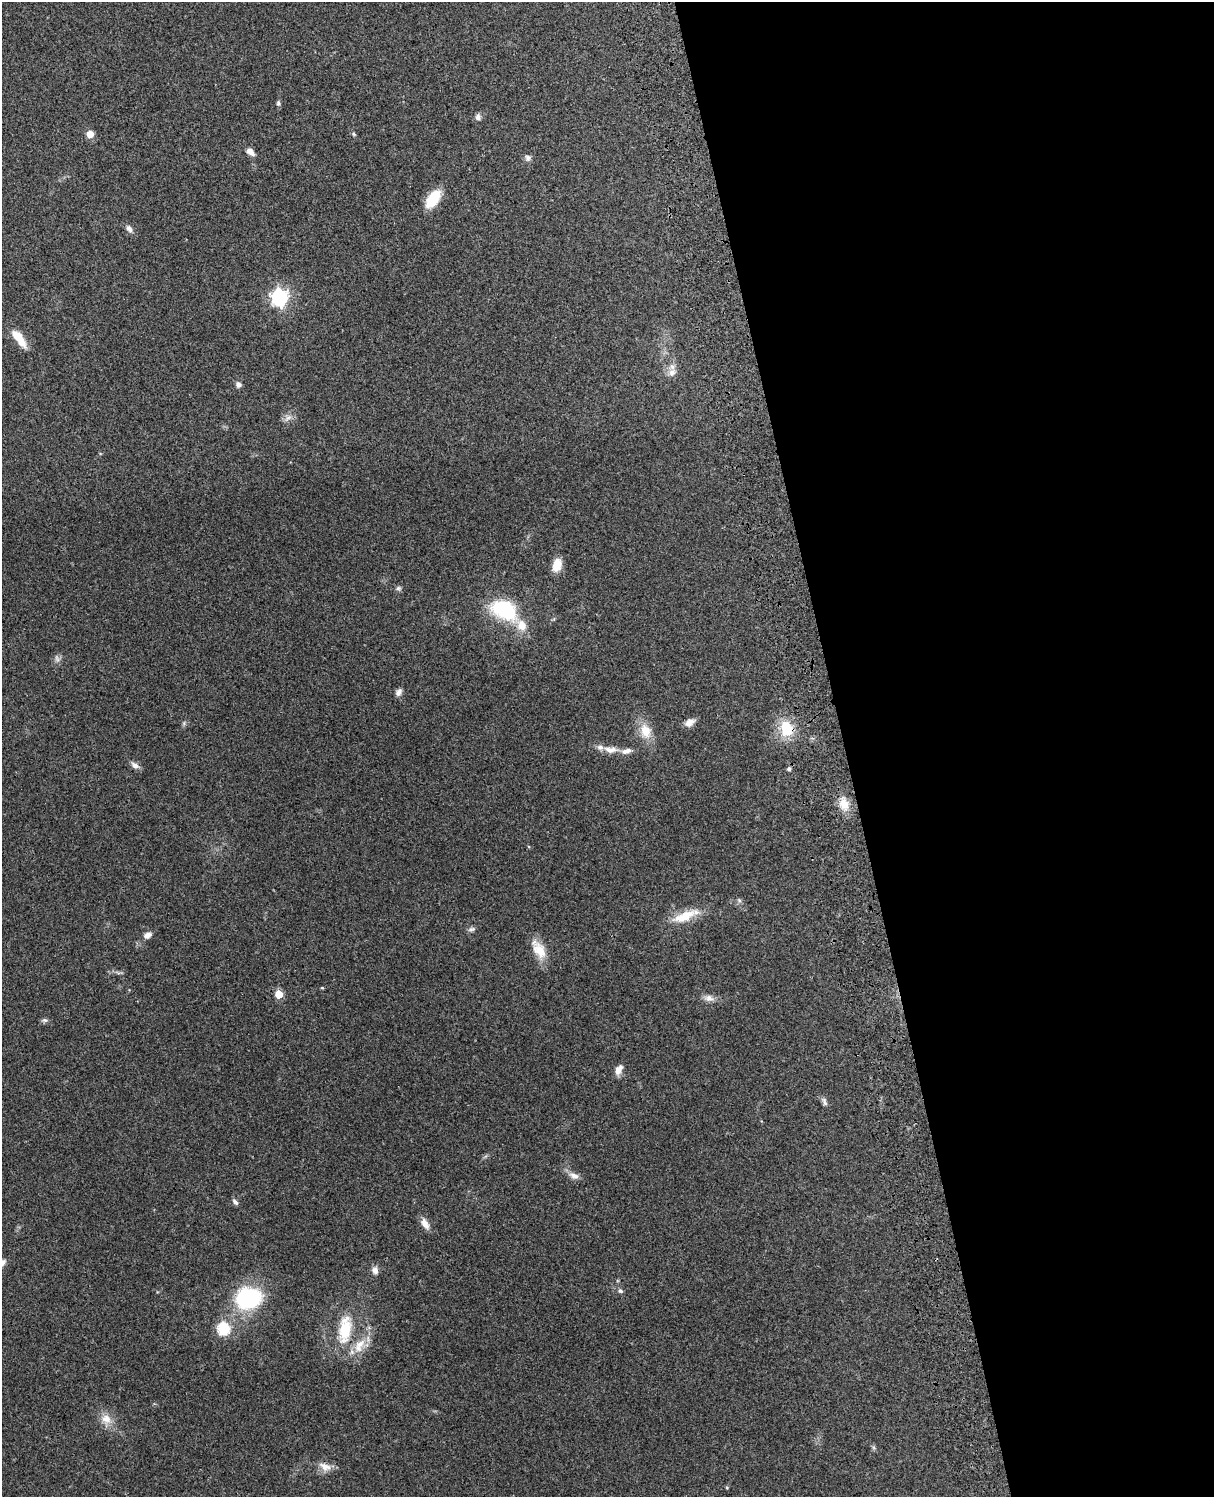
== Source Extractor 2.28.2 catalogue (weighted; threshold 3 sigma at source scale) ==
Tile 8 of 4 x 3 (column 4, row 2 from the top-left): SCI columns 3755-4966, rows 1660-3154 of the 5087 x 4927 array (HDU 1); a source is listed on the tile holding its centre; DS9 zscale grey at full resolution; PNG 1216 x 1499 px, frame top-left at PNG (2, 2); no overlay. Shown black and unused: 31% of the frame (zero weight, under 3 of 4 exposures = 6% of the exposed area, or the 3 px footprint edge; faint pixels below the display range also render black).
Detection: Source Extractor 2.28.2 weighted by HDU 2 'WHT'; one run over the whole footprint, this tile lists its part. Background 0.233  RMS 0.0086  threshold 0.0387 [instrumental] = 3 sigma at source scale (4.5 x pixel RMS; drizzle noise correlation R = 1.50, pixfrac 1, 0.05/0.05 arcsec/px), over >= 5 px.
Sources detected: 53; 1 too faint to see at this stretch — not listed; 4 inside a brighter listed object's ellipse — not listed separately; the other 48 listed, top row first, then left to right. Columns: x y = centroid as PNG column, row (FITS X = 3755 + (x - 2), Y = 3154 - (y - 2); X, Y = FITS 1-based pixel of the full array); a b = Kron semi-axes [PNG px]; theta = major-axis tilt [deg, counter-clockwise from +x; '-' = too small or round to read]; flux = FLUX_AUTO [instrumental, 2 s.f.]
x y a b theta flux
278 103 7 5 -69 1.6
478 117 8 7 - 3
90 134 5 5 - 14
354 134 6 5 - 1.2
250 152 10 6 -42 5.4
528 158 9 8 - 2.8
433 199 17 10 55 29
129 229 10 6 -53 3.5
279 297 7 7 - 270
19 338 26 9 -53 14
672 373 13 9 61 5.9
238 385 7 7 - 2.9
288 417 10 6 33 3.6
557 565 13 8 76 14
398 588 7 6 - 1.9
505 610 28 17 -27 62
398 692 10 7 58 3.4
689 722 13 8 28 5.8
786 729 17 13 -75 27
645 731 19 14 -73 15
610 750 20 8 -3 8.5
135 765 13 6 -35 3.9
789 769 5 5 - 2.2
844 804 17 12 -74 12
739 900 6 4 -45 1.5
685 916 38 11 22 20
471 929 11 6 6 2.3
147 935 9 7 28 4.5
539 949 27 14 -57 16
322 988 5 3 - 0.73
279 994 5 5 - 19
709 998 14 9 -11 5.3
45 1020 7 5 -19 1.9
618 1071 10 8 -79 5.2
824 1102 13 5 -71 2.6
574 1176 14 8 -23 5.4
235 1202 9 5 -45 2.4
425 1224 16 8 -61 6.5
2 1262 9 7 43 4.1
375 1270 9 7 -69 4.4
620 1291 7 6 - 1.9
248 1298 28 22 10 78
223 1329 6 6 - 89
345 1329 36 15 82 34
359 1346 24 12 60 17
106 1419 15 12 -38 9.9
325 1467 18 9 -24 7.8
727 1487 4 3 - 0.95
Overlapping masked pixels (flux is a lower limit): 1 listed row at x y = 786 729
Isophote crosses this tile's border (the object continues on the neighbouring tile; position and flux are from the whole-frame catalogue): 1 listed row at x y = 2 1262